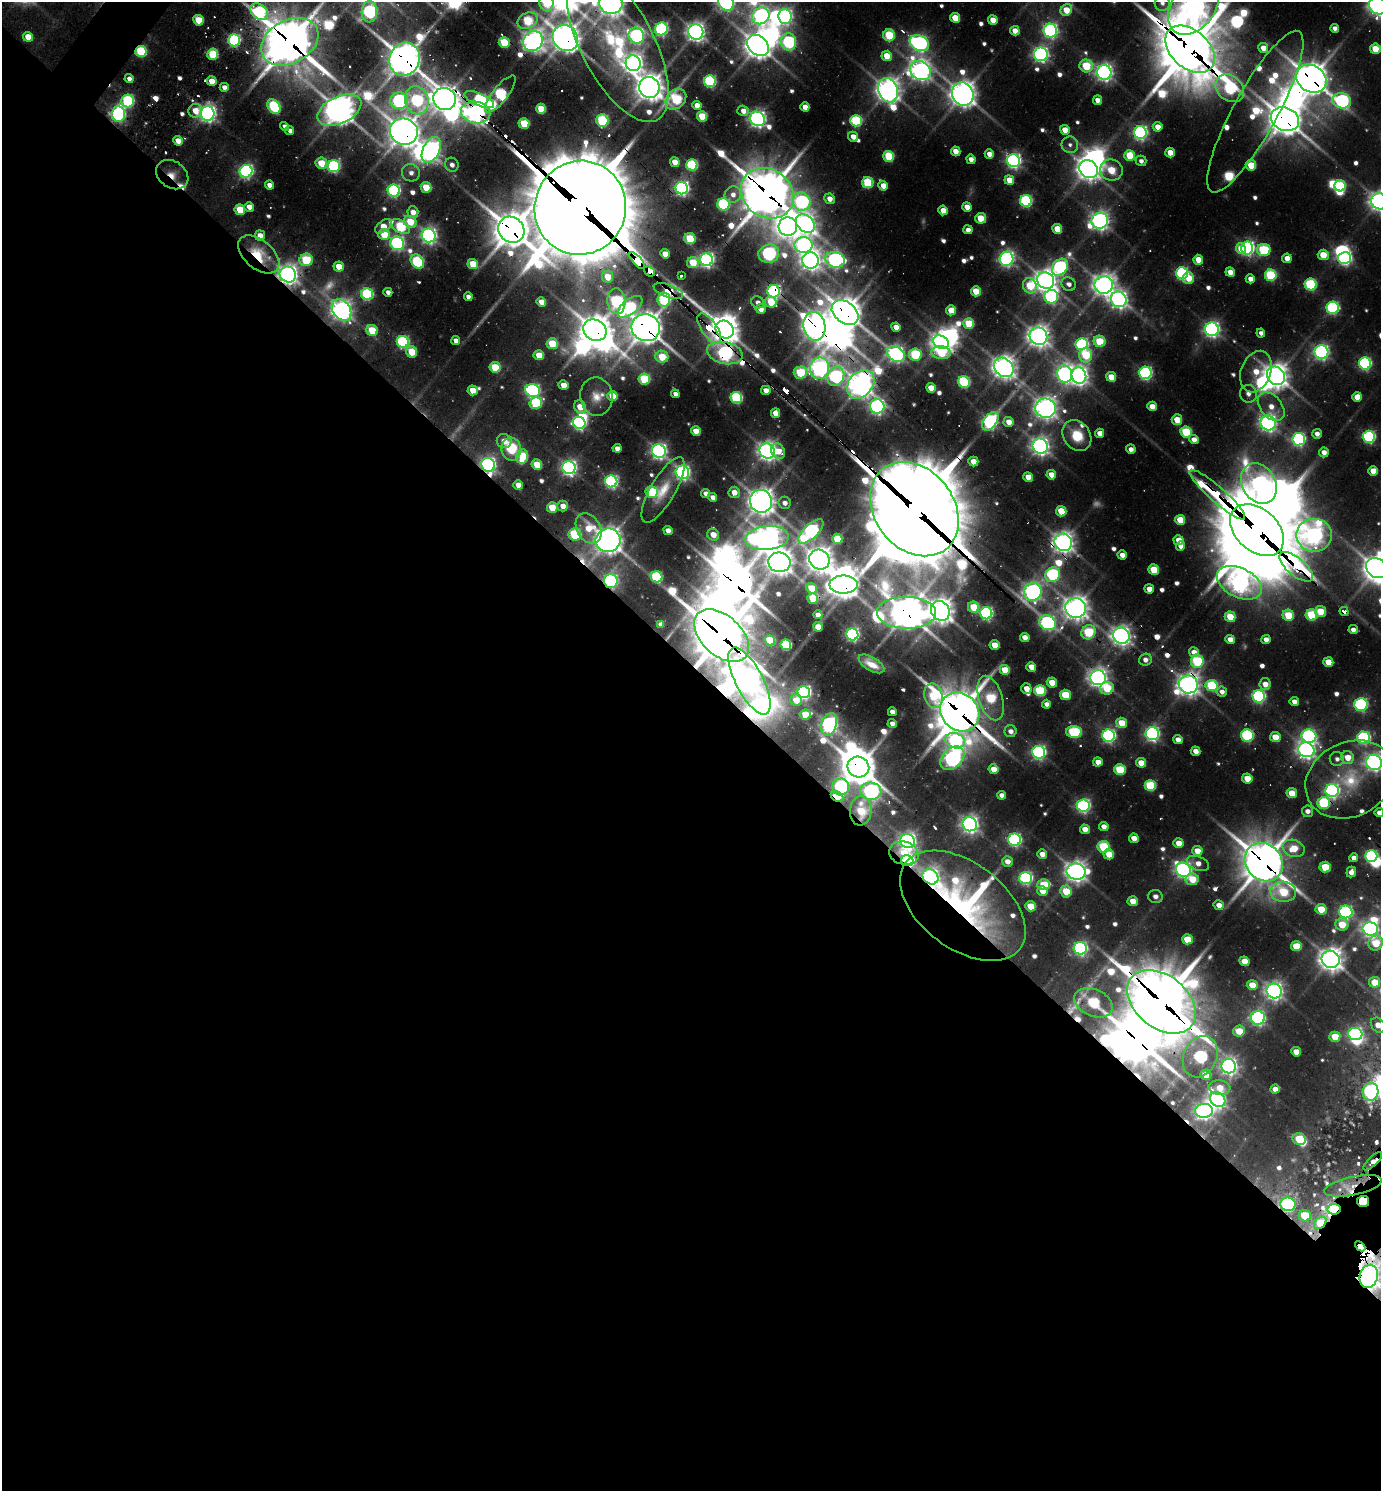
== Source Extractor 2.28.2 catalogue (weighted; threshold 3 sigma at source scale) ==
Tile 14 of 4 x 4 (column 2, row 4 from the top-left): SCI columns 1681-3059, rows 70-1558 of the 6039 x 6026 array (HDU 1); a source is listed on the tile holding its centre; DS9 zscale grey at full resolution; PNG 1383 x 1493 px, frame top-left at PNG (2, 2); each listed source drawn as its Kron ellipse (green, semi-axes under 4 px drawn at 4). Shown black and unused: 56% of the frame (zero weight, under 2 of 3 exposures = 4% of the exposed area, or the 3 px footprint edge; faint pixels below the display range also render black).
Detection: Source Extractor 2.28.2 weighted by HDU 2 'WHT'; one run over the whole footprint, this tile lists its part. Background 0.1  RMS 0.011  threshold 0.0502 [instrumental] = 3 sigma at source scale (4.5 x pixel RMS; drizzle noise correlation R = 1.50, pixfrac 1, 0.05/0.05 arcsec/px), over >= 5 px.
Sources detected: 710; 26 too faint to see at this stretch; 43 inside a brighter object's white glare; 20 cosmic-ray / hot-pixel residue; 2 long thin detections or spike segments (spike, bleed or trail) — neither listed nor drawn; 14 inside a brighter listed object's ellipse — not listed separately; of the other 605, all 500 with FLUX_AUTO >= 7.41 (the completeness limit of this list) listed and drawn (105 fainter detections not listed), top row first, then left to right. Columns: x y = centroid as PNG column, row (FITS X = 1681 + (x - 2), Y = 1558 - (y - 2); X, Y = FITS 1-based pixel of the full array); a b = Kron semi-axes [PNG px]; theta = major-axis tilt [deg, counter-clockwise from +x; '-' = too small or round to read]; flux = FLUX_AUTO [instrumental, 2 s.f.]
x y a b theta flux
546 2 9 7 -83 110
726 2 9 7 -61 660
611 3 12 10 -11 1500
1162 3 8 7 - 8.4
1378 6 9 8 - 990
1193 7 31 21 53 1600
1066 10 6 5 - 35
259 12 10 7 -39 190
369 12 10 8 85 320
761 16 9 8 - 620
785 17 7 6 - 450
955 18 5 5 - 38
198 20 5 5 - 53
993 20 5 4 - 25
528 21 10 7 25 110
1335 28 4 4 - 9.1
661 29 6 6 - 350
1050 30 7 6 - 450
1015 31 5 4 - 18
696 32 8 7 - 960
889 35 6 6 - 82
636 36 8 7 - 480
28 37 5 5 - 28
565 38 14 12 -52 2100
234 40 6 5 - 250
533 41 10 9 - 1200
290 42 30 21 28 5000
504 42 5 5 - 77
789 42 9 7 -84 250
919 43 10 7 -28 560
618 45 85 36 -62 350
758 45 12 9 -43 1800
1263 48 5 5 - 19
1190 49 28 19 -42 8100
1375 49 5 5 - 41
141 51 5 5 - 140
213 54 5 5 - 97
1041 54 7 7 - 600
887 56 5 5 - 34
405 59 17 15 62 2600
633 63 8 7 - 960
1086 66 7 6 - 81
920 70 11 9 -34 1100
1104 72 7 7 - 750
129 79 4 4 - 8.7
1311 79 16 13 -35 2800
212 81 5 4 - 33
710 81 6 6 - 220
224 87 4 4 - 11
649 87 10 10 - 1800
1230 88 16 12 -42 220
888 90 12 9 -69 1400
500 94 22 7 52 230
963 94 12 10 -65 1800
445 99 11 11 - 1700
676 99 12 9 44 140
417 100 14 11 -74 230
479 100 16 6 -23 230
1097 100 4 4 - 13
128 101 6 6 - 200
399 101 9 8 - 400
1342 101 9 7 -14 340
697 105 4 4 - 21
274 106 8 5 -55 190
805 107 4 4 - 17
541 109 5 5 - 48
339 110 23 13 25 2300
195 111 7 6 - 26
743 111 6 5 - 14
476 112 15 11 -12 990
1255 112 91 22 61 170
118 114 7 6 - 390
207 114 7 7 - 770
702 116 5 5 - 62
757 119 8 6 -37 730
1285 119 14 11 -25 2600
602 120 6 6 - 150
856 121 6 5 - 140
524 123 5 5 - 67
284 126 5 4 - 8.4
1158 127 5 4 - 19
1065 130 5 4 - 23
290 131 4 4 - 9.2
404 132 14 13 - 2300
1140 132 6 6 - 460
853 137 5 4 - 16
178 141 5 4 - 19
1070 145 8 8 - 7.9
431 150 14 8 64 680
956 151 5 4 - 22
1170 152 5 4 - 24
989 154 5 4 - 15
1130 155 5 5 - 55
889 156 5 5 - 95
971 159 4 4 - 11
1014 161 6 6 - 540
1141 161 5 5 - 7.7
675 162 5 4 - 26
321 163 5 5 - 51
452 165 7 6 - 8.4
692 165 5 5 - 170
1251 165 5 5 - 48
334 166 6 6 - 270
1088 169 10 8 -38 1300
1111 170 11 10 - 55
246 171 6 6 - 440
411 173 9 8 - 9.9
172 175 17 13 -35 34
1009 180 5 4 - 26
868 183 5 5 - 120
269 185 4 4 - 12
883 186 5 4 - 21
1340 186 5 5 - 94
426 187 5 5 - 49
682 188 6 6 - 520
394 191 6 6 - 330
767 193 28 24 -37 4900
733 195 8 8 - 12
830 199 5 5 - 15
1026 201 6 6 - 240
1379 201 8 7 - 1100
802 202 9 8 - 310
723 204 6 6 - 200
249 207 5 5 - 16
967 207 4 4 - 19
580 208 47 45 67 25000
240 210 5 5 - 58
943 210 5 4 - 21
413 212 6 5 - 18
981 218 5 5 - 44
1100 221 8 8 - 880
410 222 6 5 - 46
805 223 10 8 -41 960
383 226 9 5 39 27
788 226 9 9 - 960
400 227 10 6 -33 120
1057 229 5 5 - 41
511 230 14 12 -45 3100
968 230 4 4 - 10
260 235 5 5 - 18
384 235 6 5 - 52
429 235 7 6 - 650
690 239 6 5 - 74
397 243 7 6 - 410
803 245 9 8 - 590
1247 248 6 6 - 430
1241 249 5 5 - 30
1264 250 7 6 - 140
259 254 24 14 -40 73
665 254 5 4 - 20
769 254 10 9 - 400
1323 255 5 5 - 45
1287 258 5 4 - 18
1345 258 6 6 - 390
1007 259 7 7 - 530
306 260 6 6 - 91
706 260 6 6 - 560
810 260 8 8 - 1100
835 260 9 7 -17 490
1198 260 5 5 - 28
637 261 10 4 -47 1700
417 262 8 6 -53 200
693 263 6 5 - 57
473 264 5 5 - 47
339 267 5 5 - 32
1060 267 9 7 50 320
649 271 6 4 -41 930
1230 272 5 4 - 19
1182 273 6 6 - 310
288 274 8 7 - 1000
681 275 3 3 - 7.9
1271 275 6 5 - 140
607 277 6 5 - 34
1188 278 6 5 - 34
1250 279 4 4 - 12
1046 281 9 8 - 1300
1069 284 7 6 - 9.4
1311 284 6 6 - 180
1104 285 9 9 - 1200
1030 286 8 7 - 70
668 291 15 6 -20 240
774 291 6 6 - 370
976 291 5 5 - 37
388 292 4 4 - 7.8
367 294 6 6 - 190
468 297 4 4 - 7.8
1051 297 7 7 - 300
1119 299 8 7 - 810
664 300 7 6 - 160
616 301 13 9 -86 180
541 302 5 4 - 25
758 302 6 6 - 8.1
771 302 6 5 - 58
630 307 14 7 39 140
1333 308 6 6 - 290
760 309 5 5 - 16
342 310 12 8 -55 1100
951 310 5 5 - 29
845 312 15 10 -37 2300
969 324 5 5 - 70
814 326 14 11 -80 1600
896 327 5 4 - 18
646 328 14 13 - 2700
709 328 17 8 -56 270
725 329 10 8 -42 1700
1212 329 7 6 - 640
372 330 6 5 - 61
595 330 12 10 -30 2400
1261 333 4 4 - 8.4
1038 336 9 8 - 1200
456 340 4 4 - 10
1099 341 6 5 - 62
403 342 6 6 - 240
941 342 8 6 -34 1100
552 344 5 5 - 65
1082 344 6 6 - 290
412 352 6 5 - 53
1321 352 7 6 - 550
725 353 18 10 -13 540
941 353 10 6 -6 82
896 354 9 7 -33 620
915 354 6 6 - 110
539 355 5 5 - 34
1086 355 7 6 - 88
662 357 6 6 - 44
1365 363 6 6 - 320
495 367 5 5 - 66
1004 367 11 8 -42 1400
819 368 11 9 79 640
1256 372 21 15 69 43
800 373 7 6 - 97
1145 373 6 6 - 360
1065 374 9 7 -76 630
1079 375 8 7 - 930
836 376 10 8 62 290
1276 376 10 8 -46 1600
1111 377 5 5 - 31
644 379 5 5 - 100
964 382 6 5 - 180
861 384 16 12 50 1500
563 385 5 4 - 22
931 388 5 5 - 30
473 390 5 5 - 32
766 390 4 4 - 16
533 391 7 6 - 400
675 394 4 4 - 8.9
1248 394 9 8 - 9
612 396 5 5 - 47
596 397 19 16 -82 24
1357 397 5 5 - 23
736 398 6 5 - 180
536 403 6 6 - 140
877 406 7 7 - 500
1152 406 5 4 - 19
1271 406 16 10 -50 23
580 407 7 5 -64 35
1046 408 10 9 - 1300
775 413 5 4 - 25
1177 420 5 5 - 35
990 421 10 6 52 520
1009 422 5 5 - 20
579 423 6 6 - 380
1268 423 7 7 - 730
696 431 5 4 - 36
1186 432 6 5 - 100
1100 433 4 4 - 18
1317 434 5 4 - 10
1077 436 16 13 -52 43
1369 437 6 6 - 270
1299 439 6 6 - 340
1194 440 5 4 - 15
504 441 7 7 - 17
1040 446 8 7 - 920
617 448 4 4 - 11
511 449 11 9 -84 60
1131 449 5 4 - 9
659 451 7 6 - 610
767 451 8 7 - 950
778 451 8 6 -55 30
1324 452 5 5 - 14
522 456 7 6 - 86
973 461 5 4 - 25
488 465 7 6 - 600
537 465 5 5 - 44
569 468 6 6 - 600
1373 471 5 5 - 28
682 472 7 6 - 510
1051 475 5 4 - 21
1028 477 5 4 - 22
611 481 6 6 - 360
1259 483 21 16 -59 570
518 485 5 5 - 19
663 490 37 12 60 36
652 492 6 6 - 110
734 492 6 5 - 18
705 493 4 4 - 8.5
1217 495 36 7 -41 750
713 497 4 4 - 10
761 501 11 11 - 1800
785 503 6 6 - 10
563 506 5 5 - 14
552 508 5 5 - 50
914 509 51 39 -52 17000
1061 511 5 5 - 44
1180 520 5 5 - 43
588 528 16 11 -59 40
668 530 5 4 - 12
1257 530 31 21 -42 11000
811 532 16 7 43 450
575 534 6 6 - 120
713 535 6 5 - 21
1314 535 17 16 - 720
767 538 22 12 6 1600
837 539 5 5 - 57
608 540 12 11 - 2000
1179 540 5 5 - 26
1063 542 9 8 - 1200
1180 546 4 4 - 12
1122 555 5 4 - 13
819 560 10 9 - 1600
779 562 11 10 - 1600
1296 567 20 9 -39 1200
1377 568 11 9 -37 1900
1154 570 5 5 - 49
1052 575 8 7 - 240
657 577 6 5 - 150
611 581 7 6 - 400
1239 583 24 14 -26 980
843 584 14 9 0 1900
812 588 6 5 - 37
1149 589 5 4 - 17
1033 592 9 8 - 860
813 598 5 5 - 61
974 607 6 5 - 54
1076 608 10 10 - 1500
940 611 10 9 - 1600
1320 611 5 5 - 43
1344 611 4 4 - 21
906 613 29 16 -1 2900
986 613 6 6 - 350
818 615 4 4 - 12
1288 615 6 5 - 61
1312 615 6 5 - 100
1230 617 5 5 - 42
1047 623 9 7 -31 420
661 624 4 4 - 8.5
818 627 4 4 - 25
1353 630 5 4 - 10
1088 632 7 6 - 90
852 634 6 6 - 370
1121 635 8 8 - 950
722 636 32 20 -43 5700
1025 637 5 4 - 17
1230 639 5 4 - 17
1266 639 4 4 - 11
770 640 5 5 - 66
786 645 5 5 - 130
994 645 5 4 - 31
1194 652 5 5 - 14
1145 660 6 6 - 10
1197 661 7 6 - 130
1328 662 5 5 - 34
871 664 14 6 -31 17
1031 667 5 4 - 23
1005 670 5 5 - 40
1098 678 8 7 - 950
749 681 37 13 -63 1500
1052 683 5 5 - 32
1188 684 9 9 - 1400
1265 684 6 5 - 15
1212 686 6 5 - 130
1107 688 7 6 - 58
1026 689 5 5 - 19
1040 691 6 5 - 130
804 692 6 6 - 440
1222 692 5 5 - 10
1065 695 5 5 - 55
933 696 12 9 -75 94
1259 696 6 6 - 310
991 698 23 12 -73 120
796 700 6 5 - 28
1294 701 4 4 - 12
1046 704 4 4 - 9.3
1361 704 6 6 - 280
892 712 4 4 - 14
960 712 21 18 -44 4700
805 714 6 5 - 42
892 723 4 4 - 9
1122 723 5 5 - 36
829 724 11 7 71 730
1010 731 6 6 - 10
1074 732 8 6 -2 150
1152 734 6 6 - 490
1247 735 6 6 - 180
1109 736 6 6 - 410
1309 736 7 6 - 370
1275 737 5 5 - 30
1364 738 6 6 - 270
1178 740 5 4 - 15
955 741 10 7 -16 280
1306 750 8 7 - 870
1195 751 5 4 - 15
1039 752 6 6 - 480
952 758 14 9 42 640
1348 758 6 6 - 26
1337 759 7 7 - 7.4
1098 762 5 4 - 17
1374 762 8 7 - 720
1141 763 5 5 - 28
858 767 11 10 - 2900
994 769 5 5 - 24
1120 770 6 5 - 77
1247 778 5 5 - 30
1350 779 46 37 27 100
1150 786 5 5 - 110
841 787 8 8 - 290
871 791 10 8 -4 520
1332 791 7 6 - 450
1292 793 5 5 - 36
1001 795 4 4 - 9.6
837 797 7 4 -29 59
1324 803 6 6 - 140
1083 806 6 6 - 420
861 811 15 11 86 70
1307 811 5 5 - 10
1379 813 4 4 - 11
970 824 7 7 - 820
1104 826 5 4 - 13
1085 829 5 4 - 18
1134 838 5 4 - 20
1014 840 6 6 - 360
907 841 7 7 - 760
1178 843 5 4 - 22
1104 847 6 6 - 100
1294 848 11 8 -20 39
1197 851 5 5 - 24
904 853 15 11 -13 75
1042 854 5 4 - 15
1109 854 5 5 - 30
1371 856 6 5 - 220
1354 858 4 4 - 11
907 861 6 5 - 410
1007 861 5 5 - 13
1264 862 20 18 -48 4100
1198 863 12 6 -21 14
1325 867 5 5 - 55
1183 870 7 7 - 660
1076 872 9 8 - 1200
1351 872 5 4 - 12
930 877 8 7 - 730
1026 878 6 6 - 320
1192 879 6 5 - 36
1044 885 6 5 - 65
1042 891 5 4 - 23
1066 891 6 5 - 51
1283 892 13 10 -3 67
1155 896 7 6 - 8.5
1133 901 5 5 - 25
1219 905 5 5 - 16
963 906 72 43 -37 440
1031 906 5 5 - 43
1321 909 5 5 - 47
1346 912 6 6 - 370
1342 925 6 6 - 35
1370 929 8 6 -14 650
1187 939 5 5 - 46
1376 943 8 7 - 52
1296 946 5 5 - 48
1080 948 6 6 - 420
1331 959 9 8 - 1500
1244 961 5 5 - 26
1375 982 5 5 - 39
1252 985 5 5 - 29
1274 991 8 7 - 900
1162 1002 39 26 -39 7600
1093 1003 20 13 -24 150
1258 1018 7 7 - 470
1378 1025 8 6 -48 20
1239 1031 6 5 - 38
1355 1034 7 6 - 480
1335 1037 5 5 - 40
1296 1052 5 4 - 24
1200 1057 21 16 64 300
1229 1066 7 7 - 730
1206 1075 5 5 - 31
1219 1088 11 7 -5 24
1275 1089 5 4 - 15
1371 1092 9 8 - 320
1218 1100 8 6 -38 630
1204 1111 9 7 6 740
1299 1139 7 5 -21 65
1373 1161 12 4 44 14
1353 1186 29 9 12 57
1363 1201 6 5 - 2200
1288 1204 7 6 - 230
1334 1209 6 5 - 410
1305 1216 6 5 - 38
1320 1223 7 5 43 60
1360 1246 6 3 -43 960
1369 1276 12 9 76 1000
Overlapping masked pixels (flux is a lower limit): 85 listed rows (the first 20) at x y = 1193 7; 565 38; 533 41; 290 42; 504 42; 1190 49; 141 51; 213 54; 405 59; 1311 79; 1230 88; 445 99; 479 100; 476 112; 1255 112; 118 114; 1285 119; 602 120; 404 132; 172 175
Isophote crosses this tile's border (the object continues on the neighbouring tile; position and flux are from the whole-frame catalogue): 19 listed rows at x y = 546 2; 726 2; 611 3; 1162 3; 1378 6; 1193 7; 1066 10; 369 12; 290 42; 618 45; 1190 49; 1379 201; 1377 568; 1374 762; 1379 813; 1370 929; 1376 943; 1378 1025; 1369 1276